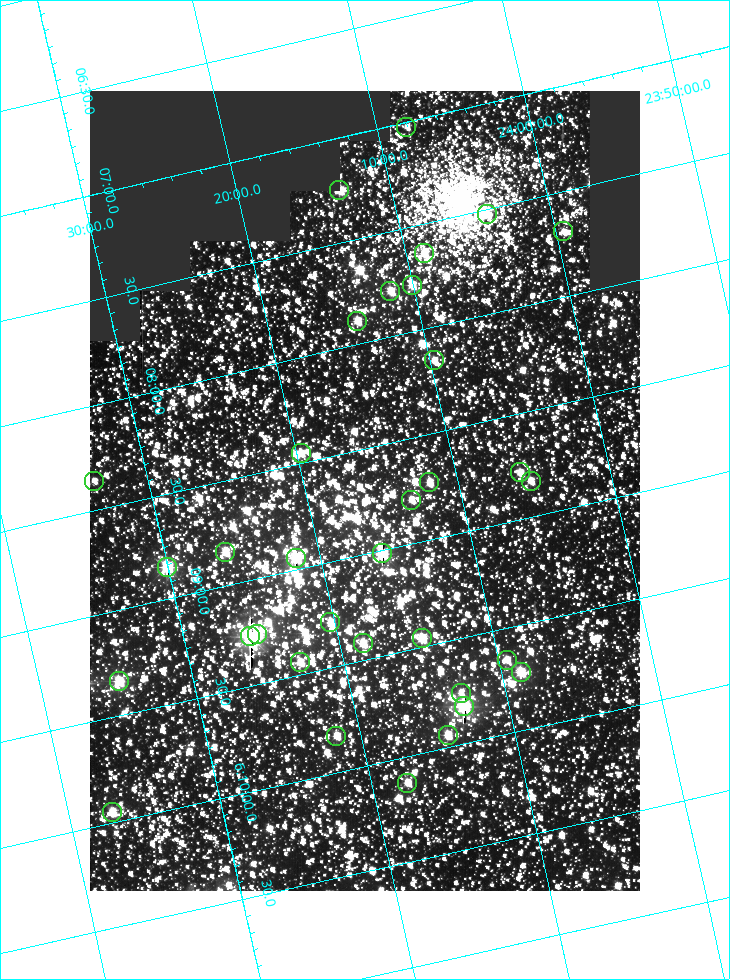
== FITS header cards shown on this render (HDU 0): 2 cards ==
NAXIS1  =                  550
NAXIS2  =                  800

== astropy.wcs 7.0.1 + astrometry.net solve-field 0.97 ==
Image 550 x 800 px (HDU 0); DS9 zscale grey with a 90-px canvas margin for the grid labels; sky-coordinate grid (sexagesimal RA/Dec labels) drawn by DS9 from the SOLVED WCS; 34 Tycho-2 reference stars matched to detected sources circled (green)
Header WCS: RA---TAN/DEC--TAN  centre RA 06:08:42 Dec +24:16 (92.17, +24.27 deg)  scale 3.98 arcsec/px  FOV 36.4' x 53.0'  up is -103 deg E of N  parity normal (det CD < 0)
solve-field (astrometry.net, Tycho-2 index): VERIFIED the header's WCS against the Tycho-2 star catalogue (verified at 3 index scales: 18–32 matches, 0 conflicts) and refined it, rather than solving blind
Solved WCS: RA---TAN-SIP/DEC--TAN-SIP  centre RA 06:08:42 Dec +24:16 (92.17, +24.27 deg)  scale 3.98 arcsec/px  FOV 36.4' x 53.0'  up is -103 deg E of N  parity normal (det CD < 0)
The solver's refit moves the header's centre by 0.18 arcsec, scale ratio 1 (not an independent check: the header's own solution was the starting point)
Tycho-2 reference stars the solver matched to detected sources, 34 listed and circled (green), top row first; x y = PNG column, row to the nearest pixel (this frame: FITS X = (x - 90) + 1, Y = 800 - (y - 91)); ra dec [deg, ICRS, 3 dp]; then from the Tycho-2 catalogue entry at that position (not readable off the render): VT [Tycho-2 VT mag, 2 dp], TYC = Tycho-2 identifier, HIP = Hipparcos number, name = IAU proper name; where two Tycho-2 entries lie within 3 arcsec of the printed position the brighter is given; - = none
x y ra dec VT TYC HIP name
406 127 91.756 +24.135 11.55 1864-383-1 - -
339 190 91.813 +24.222 9.50 1864-951-1 - -
487 214 91.882 +24.069 10.67 1864-1197-1 - -
563 231 91.922 +23.991 11.04 1864-773-1 - -
424 253 91.910 +24.147 9.81 1864-677-1 - -
412 285 91.945 +24.168 9.83 1864-545-1 - -
390 291 91.946 +24.193 9.49 1864-879-1 - -
357 321 91.972 +24.235 9.87 1864-607-1 - -
434 360 92.040 +24.163 9.97 1864-387-1 - -
301 453 92.113 +24.329 10.09 1877-692-1 - -
520 472 92.195 +24.097 9.91 1877-1306-1 - -
94 481 92.090 +24.558 11.22 1868-1493-1 - -
531 481 92.208 +24.088 10.02 1877-898-1 - -
429 482 92.182 +24.197 9.90 1877-42-1 - -
411 500 92.198 +24.221 10.14 1877-234-1 - -
225 552 92.210 +24.434 9.33 1881-345-1 - -
382 553 92.254 +24.266 8.73 1877-224-1 - -
296 558 92.236 +24.360 8.19 1877-300-1 29148 -
167 567 92.212 +24.501 8.67 1881-93-1 - -
330 622 92.321 +24.338 9.42 1877-884-1 - -
257 634 92.315 +24.419 9.14 1881-15-1 - -
250 636 92.316 +24.428 7.55 1881-1595-1 - -
422 638 92.364 +24.244 8.80 1877-1589-1 - -
363 643 92.355 +24.308 9.21 1877-702-1 - -
507 660 92.412 +24.157 10.23 1877-766-1 - -
300 662 92.360 +24.380 9.69 1881-496-1 - -
521 672 92.431 +24.145 8.75 1877-16-1 - -
119 681 92.334 +24.580 8.60 1881-81-1 - -
461 693 92.439 +24.215 10.07 1877-154-1 - -
464 706 92.456 +24.215 7.57 1877-1484-1 - -
448 735 92.485 +24.239 9.49 1877-1276-1 - -
336 736 92.457 +24.359 9.75 1877-1432-1 - -
407 783 92.531 +24.294 10.40 1877-334-1 - -
112 812 92.487 +24.619 9.38 1881-1542-1 - -